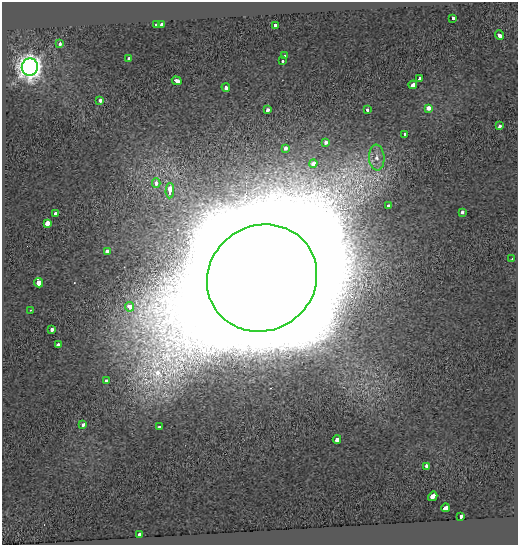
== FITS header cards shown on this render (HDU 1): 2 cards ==
NAXIS1  =                  516
NAXIS2  =                  543

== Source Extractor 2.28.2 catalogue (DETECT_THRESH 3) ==
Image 516 x 543 px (HDU 1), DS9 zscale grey, 1 PNG px = 1 image px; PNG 520 x 547 px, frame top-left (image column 1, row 543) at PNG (2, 2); each listed source drawn as its Kron ellipse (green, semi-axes under 4 px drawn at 4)
Background 0.105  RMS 0.12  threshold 0.363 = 3 sigma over >= 5 px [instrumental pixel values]
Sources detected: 47; all 47 listed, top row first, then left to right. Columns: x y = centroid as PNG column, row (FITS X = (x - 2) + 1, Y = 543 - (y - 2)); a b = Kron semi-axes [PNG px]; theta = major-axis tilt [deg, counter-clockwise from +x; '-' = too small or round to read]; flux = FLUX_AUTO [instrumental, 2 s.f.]
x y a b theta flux
453 19 4 3 - 8.4e+01
156 25 3 3 - 4.9e+01
162 25 4 3 - 1.8e+02
275 25 3 3 - 7.0e+01
499 35 5 3 - 1.8e+02
60 44 3 3 - 9.4e+01
285 56 3 3 - 1.9e+01
129 59 3 3 - 6.4e+01
283 61 3 3 - 3.9e+01
30 67 8 8 - 8.9e+03
419 79 4 3 - 1.8e+02
177 81 5 3 - 2.2e+02
413 85 4 3 - 2.9e+02
226 88 4 3 - 2.0e+02
100 100 4 3 - 1.5e+02
428 108 4 3 - 1.8e+02
268 110 3 3 - 2.2e+02
368 110 3 3 - 1.1e+02
500 126 3 3 - 6.8e+01
405 134 3 3 - 8.2e+01
326 143 3 3 - 7.1e+01
286 148 3 3 - 1.2e+02
377 158 13 7 -85 8.0e+01
313 163 4 4 - 1.1e+02
156 183 4 3 - 9.0e+01
170 191 7 3 89 3.2e+02
389 205 3 3 - 6.0e+01
462 212 3 3 - 3.0e+01
55 214 4 3 - 8.7e+01
47 223 4 3 - 5.4e+02
107 252 3 3 - 2.3e+02
512 259 2 2 - 4.8e+00
262 278 56 52 34 2.5e+06
39 283 5 4 - 9.2e+02
129 307 5 4 - 1.4e+02
30 310 2 2 - 6.5e+00
52 329 4 3 - 6.7e+01
58 345 3 3 - 1.3e+02
107 381 4 3 - 1.3e+02
83 425 3 3 - 8.7e+01
159 427 3 3 - 7.1e+01
337 439 4 3 - 3.6e+02
426 466 3 3 - 1.0e+02
433 496 5 3 - 2.6e+02
445 508 4 3 - 2.3e+02
461 517 4 3 - 1.2e+02
140 535 4 3 - 2.3e+02